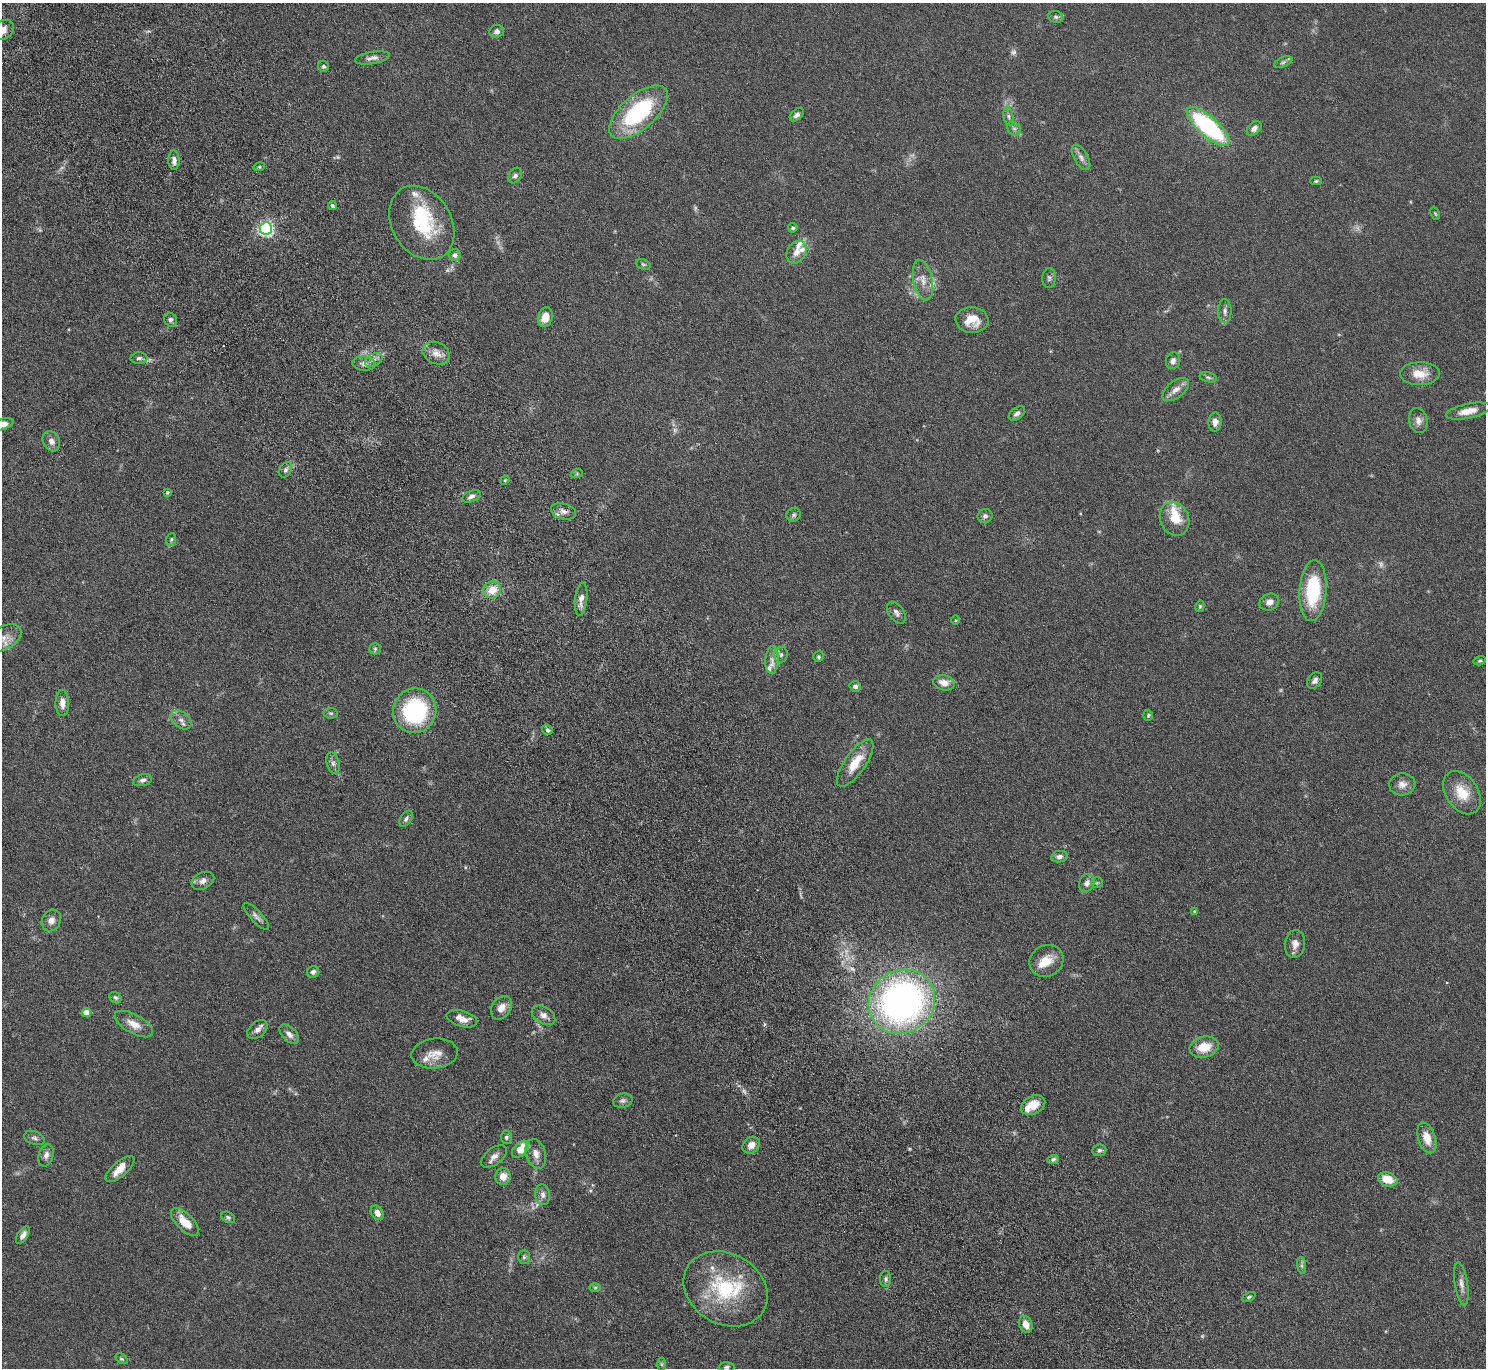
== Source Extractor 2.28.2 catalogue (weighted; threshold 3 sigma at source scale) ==
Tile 11 of 4 x 4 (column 3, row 3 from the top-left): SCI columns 3020-4503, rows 1559-2924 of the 6037 x 5985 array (HDU 1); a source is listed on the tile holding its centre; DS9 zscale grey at full resolution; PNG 1488 x 1370 px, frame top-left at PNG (2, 3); each listed source drawn as its Kron ellipse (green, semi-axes under 4 px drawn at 4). Shown black and unused: <1% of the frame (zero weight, under 4 of 8 exposures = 3% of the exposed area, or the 3 px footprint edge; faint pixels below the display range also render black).
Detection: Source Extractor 2.28.2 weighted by HDU 2 'WHT'; one run over the whole footprint, this tile lists its part. Background 0.0883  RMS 0.0051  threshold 0.021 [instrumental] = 3 sigma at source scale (4.09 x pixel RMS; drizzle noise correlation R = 1.36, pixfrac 0.8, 0.05/0.05 arcsec/px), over >= 5 px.
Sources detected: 160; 12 too faint to see at this stretch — neither listed nor drawn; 13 inside a brighter listed object's ellipse — not listed separately; the other 135 listed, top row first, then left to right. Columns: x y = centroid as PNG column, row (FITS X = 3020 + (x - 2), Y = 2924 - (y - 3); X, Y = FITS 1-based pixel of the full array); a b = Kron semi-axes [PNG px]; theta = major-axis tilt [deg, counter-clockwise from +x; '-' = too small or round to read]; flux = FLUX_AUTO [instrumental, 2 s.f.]
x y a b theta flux
1056 17 8 6 -15 1.1
3 30 12 9 32 4.2
497 31 7 6 - 1.9
372 58 17 6 10 2.4
1283 62 9 5 24 1.1
323 66 5 5 - 0.95
638 112 36 17 41 49
797 115 8 5 42 1.6
1008 117 9 5 -80 1.2
1208 127 27 10 -41 62
1014 129 8 6 -52 1.3
1254 129 8 6 43 2
1081 157 14 7 -60 2.4
174 160 9 5 -89 2.2
259 167 6 3 18 0.59
515 175 8 6 59 1.4
1316 181 6 4 2 0.7
332 205 4 3 - 0.9
1435 213 6 3 -63 0.53
422 223 39 29 -58 31
266 228 6 6 - 110
793 228 5 4 - 1.2
796 252 12 9 59 3.8
455 255 6 6 - 1.5
643 264 8 5 -19 0.79
1049 278 10 6 85 1.3
923 280 21 9 -78 5
1225 311 12 7 -90 1.9
545 317 10 7 75 5.9
170 320 7 6 - 1.3
972 320 16 13 -4 8.1
436 353 14 10 -24 4.1
139 358 8 5 2 1.4
374 360 9 6 29 1.9
1173 361 8 7 - 2.2
364 364 11 7 -7 2.2
1420 374 20 11 0 7.6
1208 377 9 5 -14 1
1176 390 15 8 38 3.5
1468 411 22 7 12 5.6
1017 413 9 5 36 1.6
1418 420 12 9 -76 2.8
1215 422 9 6 88 2.6
2 424 12 5 16 4.5
51 441 10 8 -61 2.8
285 470 8 6 57 1.4
577 473 6 4 20 0.62
505 480 5 4 - 0.47
167 492 4 3 - 0.63
471 496 9 5 23 2
563 511 13 8 -15 2.5
794 515 7 6 - 1.1
985 516 7 7 - 1.3
1175 519 17 14 -65 11
171 539 6 5 - 0.85
492 590 9 8 - 6.8
1313 591 30 13 86 30
581 599 16 6 83 3.5
1269 602 10 8 24 2.9
1200 606 6 4 76 0.67
896 613 12 7 -55 2
955 620 5 3 - 0.41
3 638 19 11 29 4.1
375 649 6 5 - 0.81
781 655 8 7 - 1.4
818 657 5 5 - 0.84
772 660 14 6 87 3
1480 661 6 4 17 0.67
1315 680 9 6 55 1.8
944 683 11 7 -14 4.3
855 686 5 5 - 1.6
62 703 13 6 -89 3.5
415 711 22 21 - 54
331 713 7 5 -7 0.9
1148 715 5 4 - 0.67
181 720 12 7 -38 2.5
547 730 5 5 - 1.1
333 763 11 6 -75 1.7
855 763 28 10 55 10
143 780 9 6 13 1.5
1402 784 13 11 4 3.6
1462 793 24 16 -55 11
406 819 9 5 56 1.4
1059 857 8 5 9 1.6
203 881 12 8 25 2.6
1087 883 9 7 64 2.1
1097 883 6 5 - 0.71
1194 911 4 4 - 0.44
256 916 18 5 -47 2.1
51 920 11 9 62 3.2
1295 944 14 10 82 3.4
1046 961 17 15 30 7.3
313 972 6 5 - 1.7
115 998 6 5 - 0.99
902 1002 34 31 36 200
501 1008 13 9 56 4.2
86 1013 4 4 - 6.6
543 1015 13 8 -32 2.8
462 1019 16 8 -16 4
134 1024 21 9 -29 5.5
257 1030 11 7 41 2.3
289 1034 12 7 -46 2.5
1204 1047 15 10 15 9.5
435 1053 23 15 6 6.3
623 1101 10 7 12 1.6
1033 1105 13 9 27 6.3
506 1137 6 5 - 1
34 1138 10 6 -22 1.5
1427 1138 16 8 -72 6.6
751 1145 9 7 43 3.5
520 1149 10 6 46 8.8
1099 1150 7 5 8 1.2
536 1154 15 10 -73 4.1
46 1155 11 7 76 2.2
494 1157 15 8 38 3
1053 1159 6 4 20 0.98
120 1169 18 7 40 5.6
503 1177 8 7 - 4.4
1388 1179 10 7 -18 7.4
543 1195 10 7 -84 2.1
377 1213 8 5 -56 3
228 1217 7 5 -28 0.85
185 1222 18 8 -45 7.8
23 1235 10 5 56 2.5
524 1257 7 6 - 0.98
1302 1265 8 4 -82 1
885 1279 8 5 89 1.2
1461 1284 22 6 -81 3
595 1287 6 4 0 0.62
725 1289 44 35 -30 39
1249 1297 7 4 25 0.73
1026 1324 8 6 -69 4.8
121 1359 6 4 -38 0.75
662 1364 6 4 -89 0.65
727 1367 8 4 2 0.85
Isophote crosses this tile's border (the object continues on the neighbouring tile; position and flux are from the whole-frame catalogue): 2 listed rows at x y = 3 30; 2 424